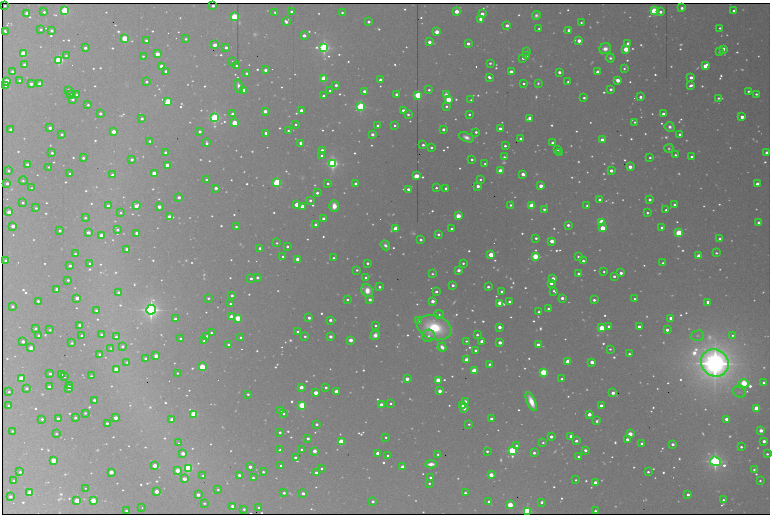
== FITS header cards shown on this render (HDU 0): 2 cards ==
NAXIS1  =                 1536 /fastest changing axis
NAXIS2  =                 1024 /next to fastest changing axis

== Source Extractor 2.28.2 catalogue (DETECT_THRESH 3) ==
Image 1536 x 1024 px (HDU 0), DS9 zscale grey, zoomed out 1/2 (1 PNG px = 2 x 2 image px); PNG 772 x 516 px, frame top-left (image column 1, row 1023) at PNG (2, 3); each listed source drawn as its Kron ellipse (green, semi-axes under 4 px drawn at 4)
Background 906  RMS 6.7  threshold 20.2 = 3 sigma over >= 5 px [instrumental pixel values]
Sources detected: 1704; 83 cannot appear on this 1/2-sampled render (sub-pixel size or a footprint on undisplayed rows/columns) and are neither listed nor drawn; of the other 1621, the 500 brightest by FLUX_AUTO listed and drawn (1121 fainter detections omitted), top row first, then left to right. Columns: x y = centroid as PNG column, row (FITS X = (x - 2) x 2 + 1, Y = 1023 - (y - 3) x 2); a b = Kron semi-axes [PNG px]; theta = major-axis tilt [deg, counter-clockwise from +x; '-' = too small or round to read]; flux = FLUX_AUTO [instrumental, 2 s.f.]
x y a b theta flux
5 6 2 2 - 5.1e+03
213 6 3 2 - 1.3e+04
682 8 2 2 - 1.4e+04
65 11 3 3 - 6.9e+05
457 11 3 2 - 7.2e+04
654 11 3 3 - 5.5e+05
733 11 2 2 - 7.6e+03
44 12 2 2 - 7.2e+03
275 12 2 2 - 5.3e+03
291 12 2 2 - 1.2e+04
342 12 2 2 - 5.6e+03
660 12 3 2 - 1.4e+04
27 13 3 2 - 3.4e+04
482 14 3 2 - 3.5e+04
536 15 4 4 - 7.5e+03
234 17 3 3 - 5.7e+05
481 19 3 2 - 4.9e+04
286 22 3 2 - 1.5e+04
369 22 2 2 - 1.6e+04
581 23 2 2 - 4.7e+03
507 25 2 2 - 2.6e+04
720 28 2 2 - 5.9e+03
41 29 2 2 - 6.1e+03
539 29 2 2 - 6.0e+03
569 30 2 2 - 2.2e+04
5 31 4 2 - 6.0e+03
52 31 2 2 - 1.3e+04
437 32 3 2 - 7.8e+04
304 35 2 2 - 3.1e+04
125 38 3 3 - 3.5e+05
186 39 2 2 - 6.6e+03
146 40 3 2 - 1.2e+04
579 41 3 2 - 5.6e+04
429 42 2 2 - 3.5e+04
628 43 2 2 - 2.1e+04
468 44 2 2 - 2.5e+04
215 45 3 2 - 5.7e+04
226 47 2 2 - 1.7e+04
85 48 2 2 - 1.7e+04
324 48 4 4 - 1.1e+06
605 49 6 5 - 2.4e+04
626 49 3 2 - 2.0e+05
723 49 4 2 - 2.2e+04
527 51 2 2 - 6.0e+03
719 52 2 2 - 6.2e+03
23 54 3 2 - 3.0e+05
157 54 3 2 - 9.8e+04
66 56 3 3 - 4.4e+03
143 56 2 2 - 4.5e+03
527 56 2 2 - 1.2e+04
523 58 2 2 - 9.7e+03
610 58 4 4 - 7.7e+03
59 60 3 3 - 8.1e+05
233 61 2 2 - 8.0e+03
490 63 2 2 - 5.9e+03
25 65 3 2 - 4.3e+04
161 66 3 2 - 5.2e+04
236 66 2 2 - 4.7e+03
705 66 3 2 - 7.5e+04
624 68 3 2 - 5.4e+03
265 70 3 2 - 1.9e+04
166 71 2 2 - 1.2e+04
13 72 3 2 - 2.3e+04
511 72 3 2 - 4.7e+04
559 72 2 2 - 2.0e+04
598 72 3 2 - 7.1e+04
247 73 2 2 - 1.1e+04
489 77 3 2 - 1.5e+04
691 77 2 2 - 3.2e+04
324 78 3 2 - 3.1e+05
380 80 2 2 - 3.1e+04
618 80 3 2 - 7.7e+04
7 81 3 2 - 2.0e+05
20 81 2 2 - 1.2e+04
146 82 2 2 - 7.4e+03
568 82 2 2 - 5.4e+03
524 83 2 2 - 6.8e+03
538 83 4 3 - 4.5e+03
31 84 2 2 - 1.9e+04
40 84 3 2 - 1.0e+05
6 85 3 2 - 1.0e+04
336 85 2 2 - 1.5e+04
691 85 3 2 - 1.5e+04
239 86 7 3 -74 1.4e+04
611 89 2 2 - 1.7e+04
68 90 2 2 - 8.1e+03
243 90 3 2 - 2.9e+04
429 90 2 2 - 6.4e+03
330 91 2 2 - 7.0e+03
364 91 3 2 - 2.3e+04
748 91 3 2 - 4.9e+03
71 94 2 2 - 1.2e+04
77 94 2 2 - 9.2e+03
396 94 3 2 - 1.8e+04
756 94 2 2 - 6.5e+03
418 95 3 3 - 4.9e+05
446 95 3 3 - 7.7e+04
324 96 2 2 - 2.5e+04
640 97 2 2 - 1.6e+04
584 98 2 2 - 8.4e+03
718 98 2 2 - 6.9e+03
72 99 3 2 - 1.1e+04
448 99 3 2 - 2.5e+05
471 100 2 2 - 4.5e+03
168 101 3 3 - 2.6e+05
88 105 2 2 - 7.0e+03
361 106 3 3 - 8.1e+05
446 106 2 2 - 7.1e+03
301 110 2 2 - 2.8e+04
403 110 2 2 - 2.7e+04
265 111 3 2 - 3.9e+04
100 113 2 2 - 1.3e+04
232 114 2 2 - 1.4e+04
408 114 2 2 - 7.9e+03
469 114 2 2 - 6.0e+03
663 114 2 2 - 1.5e+04
742 117 3 2 - 4.0e+04
142 118 2 2 - 1.1e+04
215 118 3 3 - 9.2e+05
529 118 3 2 - 3.7e+04
635 122 2 2 - 5.9e+03
234 123 3 2 - 2.3e+05
296 124 2 2 - 4.9e+03
395 125 2 2 - 6.9e+03
378 126 2 2 - 1.4e+04
670 127 5 4 - 1.1e+04
50 128 2 2 - 2.0e+04
500 128 2 2 - 1.9e+04
443 129 2 2 - 1.8e+04
11 130 2 2 - 2.9e+04
200 131 2 2 - 1.0e+04
288 131 2 2 - 5.1e+03
113 132 3 2 - 7.0e+04
476 132 2 2 - 1.0e+04
266 133 2 2 - 1.9e+04
62 134 2 2 - 9.7e+03
372 134 2 2 - 2.5e+04
679 134 2 2 - 8.9e+03
466 137 8 4 -22 1.5e+04
521 139 2 2 - 2.8e+04
602 140 3 2 - 6.4e+04
150 141 2 2 - 8.1e+03
207 143 3 2 - 1.1e+04
301 143 2 2 - 2.8e+04
552 143 2 2 - 1.7e+04
423 145 2 2 - 1.0e+04
505 146 2 2 - 9.6e+03
431 148 2 2 - 8.5e+03
669 148 4 4 - 5.1e+03
558 149 2 2 - 8.2e+03
322 150 2 2 - 3.7e+04
559 152 2 2 - 5.8e+03
52 153 2 2 - 9.2e+03
166 153 3 2 - 5.9e+04
767 153 2 2 - 3.9e+04
675 155 2 2 - 7.7e+03
322 156 3 2 - 2.2e+04
504 157 2 2 - 5.3e+03
691 157 3 2 - 1.1e+04
83 158 2 2 - 1.0e+04
650 158 2 2 - 6.7e+03
132 159 2 2 - 1.2e+04
472 159 2 2 - 7.8e+03
333 163 4 4 - 1.0e+06
485 163 2 2 - 4.4e+03
27 164 2 2 - 1.2e+04
167 165 3 2 - 5.2e+04
49 167 2 2 - 5.1e+03
630 167 3 2 - 4.8e+04
8 171 2 2 - 6.4e+03
500 171 3 2 - 1.8e+05
611 171 2 2 - 3.2e+04
70 174 2 2 - 7.6e+03
154 174 3 2 - 1.4e+05
523 174 3 2 - 4.8e+04
112 175 2 2 - 1.5e+04
416 176 3 2 - 1.5e+05
480 179 2 2 - 5.2e+03
206 180 2 2 - 1.1e+04
23 181 4 2 - 5.0e+03
277 182 3 3 - 5.8e+05
7 183 2 2 - 1.5e+04
328 183 2 2 - 6.3e+03
356 184 3 2 - 2.6e+04
757 184 3 2 - 4.6e+04
478 186 3 2 - 3.2e+04
541 186 3 2 - 5.3e+04
32 188 2 2 - 4.8e+03
216 188 3 2 - 2.5e+04
436 188 2 2 - 6.5e+03
446 188 2 2 - 2.5e+04
408 189 2 2 - 2.2e+04
317 193 2 2 - 1.3e+04
179 197 2 2 - 2.2e+04
310 200 2 2 - 1.1e+04
600 200 3 2 - 1.3e+04
650 200 2 2 - 1.7e+04
23 203 2 2 - 6.9e+03
674 204 2 2 - 9.8e+03
297 205 3 2 - 1.2e+05
511 205 2 2 - 8.1e+03
108 206 2 2 - 2.2e+04
136 206 3 3 - 4.8e+04
302 206 3 2 - 6.8e+04
334 206 6 5 - 3.0e+04
532 206 3 2 - 3.1e+05
587 206 2 2 - 7.8e+03
159 207 3 3 - 2.4e+04
36 208 2 2 - 5.5e+03
544 209 2 2 - 8.2e+03
666 210 2 2 - 6.7e+03
9 212 3 2 - 7.4e+04
121 213 2 2 - 4.8e+03
647 213 2 2 - 7.6e+03
458 216 3 2 - 1.5e+05
169 217 3 2 - 7.2e+04
85 218 2 2 - 4.7e+03
324 219 3 2 - 3.6e+04
602 222 3 3 - 3.7e+05
759 223 3 2 - 6.3e+04
316 225 3 2 - 4.7e+04
568 225 2 2 - 1.7e+04
13 226 3 2 - 3.9e+04
236 227 2 2 - 6.0e+03
662 227 2 2 - 1.1e+04
602 228 3 2 - 1.5e+05
396 229 3 2 - 1.9e+05
451 229 2 2 - 1.1e+04
117 230 2 2 - 9.0e+03
60 231 2 2 - 8.5e+03
88 232 4 2 - 2.2e+04
137 233 2 2 - 2.0e+04
679 233 3 3 - 4.5e+05
438 234 3 2 - 1.1e+04
101 235 3 3 - 3.7e+04
536 238 2 2 - 9.3e+03
720 239 3 2 - 1.7e+04
421 240 2 2 - 1.1e+04
552 241 3 2 - 7.0e+04
277 243 2 2 - 4.5e+03
385 245 5 3 - 9.8e+03
287 246 2 2 - 9.1e+03
260 248 2 2 - 1.2e+04
127 249 2 2 - 2.4e+04
716 253 2 2 - 5.3e+03
75 254 2 2 - 6.9e+03
491 255 3 2 - 2.0e+05
283 256 2 2 - 4.4e+03
535 256 3 3 - 3.0e+05
578 256 2 2 - 5.5e+03
699 256 3 2 - 1.4e+05
333 258 2 2 - 4.9e+03
297 259 3 2 - 5.9e+04
6 261 3 2 - 2.5e+04
583 261 2 2 - 2.0e+04
90 263 2 2 - 5.1e+03
368 263 2 2 - 1.0e+04
463 263 2 2 - 6.7e+03
663 263 2 2 - 6.4e+03
70 266 2 2 - 1.2e+04
357 270 2 2 - 6.6e+03
459 270 3 2 - 2.9e+04
604 272 2 2 - 5.1e+03
621 273 3 2 - 2.1e+04
432 274 2 2 - 5.1e+03
578 274 2 2 - 9.3e+03
614 276 2 2 - 1.1e+04
257 277 2 2 - 1.5e+04
366 277 2 2 - 7.2e+03
251 278 2 2 - 1.1e+04
553 279 3 2 - 4.6e+04
68 280 2 2 - 6.6e+03
551 283 2 2 - 3.4e+04
453 285 2 2 - 1.4e+04
380 287 2 2 - 1.1e+04
488 287 2 2 - 1.1e+04
57 289 3 2 - 3.1e+04
367 291 7 5 -59 3.7e+04
502 291 2 2 - 9.3e+03
554 291 4 2 - 6.1e+03
436 292 3 2 - 9.9e+03
119 293 3 2 - 3.5e+04
232 295 2 2 - 1.0e+04
77 298 3 2 - 4.3e+04
208 298 2 2 - 7.6e+03
562 298 2 2 - 2.3e+04
635 299 2 2 - 4.9e+03
347 300 2 2 - 7.6e+03
370 300 3 2 - 1.5e+04
594 300 3 2 - 1.2e+04
38 301 2 2 - 8.6e+03
433 301 2 2 - 3.9e+04
509 302 2 2 - 1.3e+04
708 302 3 2 - 3.2e+04
500 303 3 2 - 1.0e+05
230 304 2 2 - 9.8e+03
12 306 2 2 - 9.0e+03
548 308 2 2 - 6.8e+03
96 310 3 2 - 1.0e+04
151 310 5 5 - 1.7e+06
539 312 2 2 - 1.3e+04
439 315 5 4 - 5.8e+03
231 316 3 2 - 4.1e+04
238 318 3 2 - 2.9e+05
309 318 2 2 - 1.9e+04
670 318 2 2 - 2.0e+04
175 319 2 2 - 2.0e+04
330 320 3 2 - 1.8e+04
418 320 3 2 - 2.2e+04
80 325 2 2 - 1.8e+04
375 326 2 2 - 5.5e+03
609 326 3 2 - 8.9e+03
500 327 3 2 - 3.6e+04
639 327 2 2 - 2.1e+04
35 328 3 2 - 8.2e+03
434 328 17 12 -18 1.8e+05
602 328 3 2 - 3.0e+05
50 330 2 2 - 5.4e+03
667 330 2 2 - 2.2e+04
298 332 3 2 - 1.7e+04
211 333 2 2 - 7.2e+03
101 335 2 2 - 1.0e+04
375 335 5 4 - 1.8e+04
477 335 2 2 - 9.1e+03
732 335 2 2 - 9.8e+03
39 336 2 2 - 1.1e+04
82 336 2 2 - 1.0e+04
207 336 2 2 - 1.2e+04
305 336 2 2 - 6.7e+03
330 336 2 2 - 2.6e+04
429 336 6 6 - 9.9e+03
697 336 7 5 14 5.1e+03
116 337 3 2 - 9.2e+03
240 337 2 2 - 4.5e+03
181 339 3 2 - 2.6e+04
351 340 3 2 - 6.6e+04
23 341 3 2 - 2.9e+04
204 341 3 2 - 4.6e+03
466 341 3 2 - 5.3e+03
482 341 3 2 - 5.6e+04
500 342 2 2 - 3.8e+04
72 343 3 3 - 4.4e+03
228 345 2 2 - 1.2e+04
538 345 3 2 - 3.8e+04
122 346 3 3 - 8.3e+03
442 347 5 3 - 2.1e+04
31 348 3 2 - 7.7e+04
111 348 4 3 - 5.5e+03
610 349 2 2 - 4.9e+03
475 350 2 2 - 1.2e+04
100 354 3 2 - 1.5e+04
629 354 2 2 - 7.6e+03
156 356 3 2 - 6.0e+04
145 358 2 2 - 8.0e+03
467 360 3 2 - 9.3e+04
127 362 3 2 - 5.8e+03
568 362 3 2 - 1.5e+05
592 362 3 2 - 5.3e+04
715 363 14 13 - 4.7e+06
489 364 3 3 - 5.7e+03
202 367 3 3 - 4.0e+05
116 369 3 2 - 1.4e+05
474 371 3 2 - 2.4e+05
543 372 3 3 - 4.6e+05
178 373 2 2 - 5.0e+03
50 374 2 2 - 8.0e+03
61 374 2 2 - 9.1e+03
91 376 2 2 - 5.6e+03
64 377 2 2 - 1.0e+04
21 378 3 2 - 2.1e+05
407 379 3 2 - 5.3e+04
562 379 2 2 - 1.7e+04
438 380 3 2 - 1.7e+05
764 382 2 2 - 9.4e+03
744 383 5 3 - 4.2e+05
70 386 3 2 - 3.4e+04
49 387 3 2 - 3.3e+04
301 387 3 2 - 5.6e+04
326 387 3 2 - 1.1e+04
27 388 2 2 - 1.3e+04
69 388 2 2 - 1.1e+04
336 391 3 2 - 2.9e+04
440 391 3 2 - 4.0e+04
9 392 2 2 - 5.1e+03
739 392 7 5 -21 4.7e+03
316 393 3 2 - 7.4e+04
613 393 3 2 - 3.3e+04
248 394 2 2 - 7.4e+03
94 400 2 2 - 1.2e+04
465 401 3 3 - 2.2e+04
531 401 10 4 -67 5.4e+04
391 403 2 2 - 4.8e+03
302 405 3 3 - 4.5e+05
381 405 3 2 - 9.4e+04
462 405 3 2 - 1.8e+04
601 405 2 2 - 2.0e+04
9 406 3 2 - 7.4e+03
464 408 4 3 - 1.8e+04
757 408 3 2 - 2.3e+05
280 410 3 2 - 4.4e+04
85 413 2 2 - 5.9e+03
194 414 3 3 - 3.9e+05
283 414 2 2 - 4.7e+03
589 414 3 2 - 5.2e+04
75 418 2 2 - 1.0e+04
116 418 3 2 - 4.4e+04
42 419 2 2 - 7.0e+03
58 419 2 2 - 1.8e+04
491 419 2 2 - 1.4e+04
726 419 2 2 - 3.2e+04
172 420 3 2 - 5.7e+04
597 421 3 2 - 1.2e+04
107 423 2 2 - 8.3e+03
317 424 2 2 - 1.3e+04
469 424 2 2 - 5.1e+03
761 430 3 2 - 4.5e+04
12 431 2 2 - 4.7e+03
280 432 2 2 - 8.2e+03
56 434 2 2 - 5.1e+03
630 434 3 2 - 1.3e+05
571 436 2 2 - 2.7e+04
386 437 2 2 - 5.9e+03
551 437 2 2 - 2.1e+04
308 438 2 2 - 1.6e+04
627 439 2 2 - 2.3e+04
576 441 2 2 - 1.3e+04
764 441 2 2 - 2.6e+04
341 442 3 2 - 3.3e+05
178 443 2 2 - 6.6e+03
543 443 2 2 - 5.2e+03
642 443 2 2 - 1.4e+04
673 444 2 2 - 1.8e+04
516 446 4 3 - 6.3e+03
741 447 2 2 - 7.7e+03
280 450 2 2 - 5.8e+03
302 450 2 2 - 8.5e+03
585 450 3 2 - 1.5e+04
315 451 3 2 - 5.4e+04
487 451 2 2 - 8.6e+03
512 451 3 3 - 7.0e+05
183 453 3 2 - 4.1e+04
377 453 2 2 - 3.6e+04
534 453 2 2 - 1.3e+04
438 454 2 2 - 5.1e+03
767 454 2 2 - 6.5e+03
388 456 2 2 - 8.6e+03
295 457 2 2 - 1.1e+04
579 457 2 2 - 1.9e+04
53 460 3 2 - 1.5e+05
715 461 5 4 - 1.4e+06
431 464 6 3 3 2.3e+04
281 465 2 2 - 6.2e+03
155 466 3 2 - 7.7e+04
250 467 2 2 - 2.4e+04
403 467 3 2 - 7.7e+04
188 468 3 3 - 6.8e+05
322 468 2 2 - 5.0e+03
754 469 3 2 - 5.6e+03
177 470 3 3 - 9.7e+04
20 472 2 2 - 7.9e+03
111 472 3 2 - 6.4e+04
263 472 2 2 - 6.4e+03
316 472 2 2 - 1.3e+04
648 472 2 2 - 7.3e+03
203 475 3 2 - 5.4e+03
239 475 2 2 - 2.0e+04
491 475 3 2 - 8.9e+04
253 478 2 2 - 1.6e+04
430 478 2 2 - 9.1e+03
184 479 3 2 - 4.4e+04
576 480 2 2 - 4.5e+03
14 481 2 2 - 6.9e+03
760 481 2 2 - 4.7e+03
595 482 3 2 - 4.0e+04
429 483 2 2 - 4.9e+03
85 488 2 2 - 5.3e+03
218 489 2 2 - 4.8e+03
157 492 3 2 - 7.3e+04
30 493 3 2 - 2.0e+05
284 493 2 2 - 1.1e+04
303 493 2 2 - 2.0e+04
465 493 2 2 - 8.9e+03
198 495 3 2 - 3.0e+04
688 495 3 2 - 1.7e+04
10 497 2 2 - 1.7e+04
93 500 3 2 - 1.5e+05
723 500 2 2 - 9.2e+03
77 501 3 2 - 1.4e+05
373 501 2 2 - 1.2e+04
489 502 2 2 - 1.1e+04
541 502 3 2 - 1.1e+04
204 503 3 2 - 5.2e+03
510 505 3 2 - 2.3e+05
232 506 2 2 - 1.6e+04
142 507 2 2 - 1.4e+04
259 507 2 2 - 4.9e+03
244 509 2 2 - 6.7e+03
126 511 2 2 - 1.2e+04
527 511 3 3 - 7.0e+05
595 511 2 2 - 1.0e+04
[1121 fainter detections neither listed nor drawn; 83 sub-pixel or undisplayed-footprint detections neither listed nor drawn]